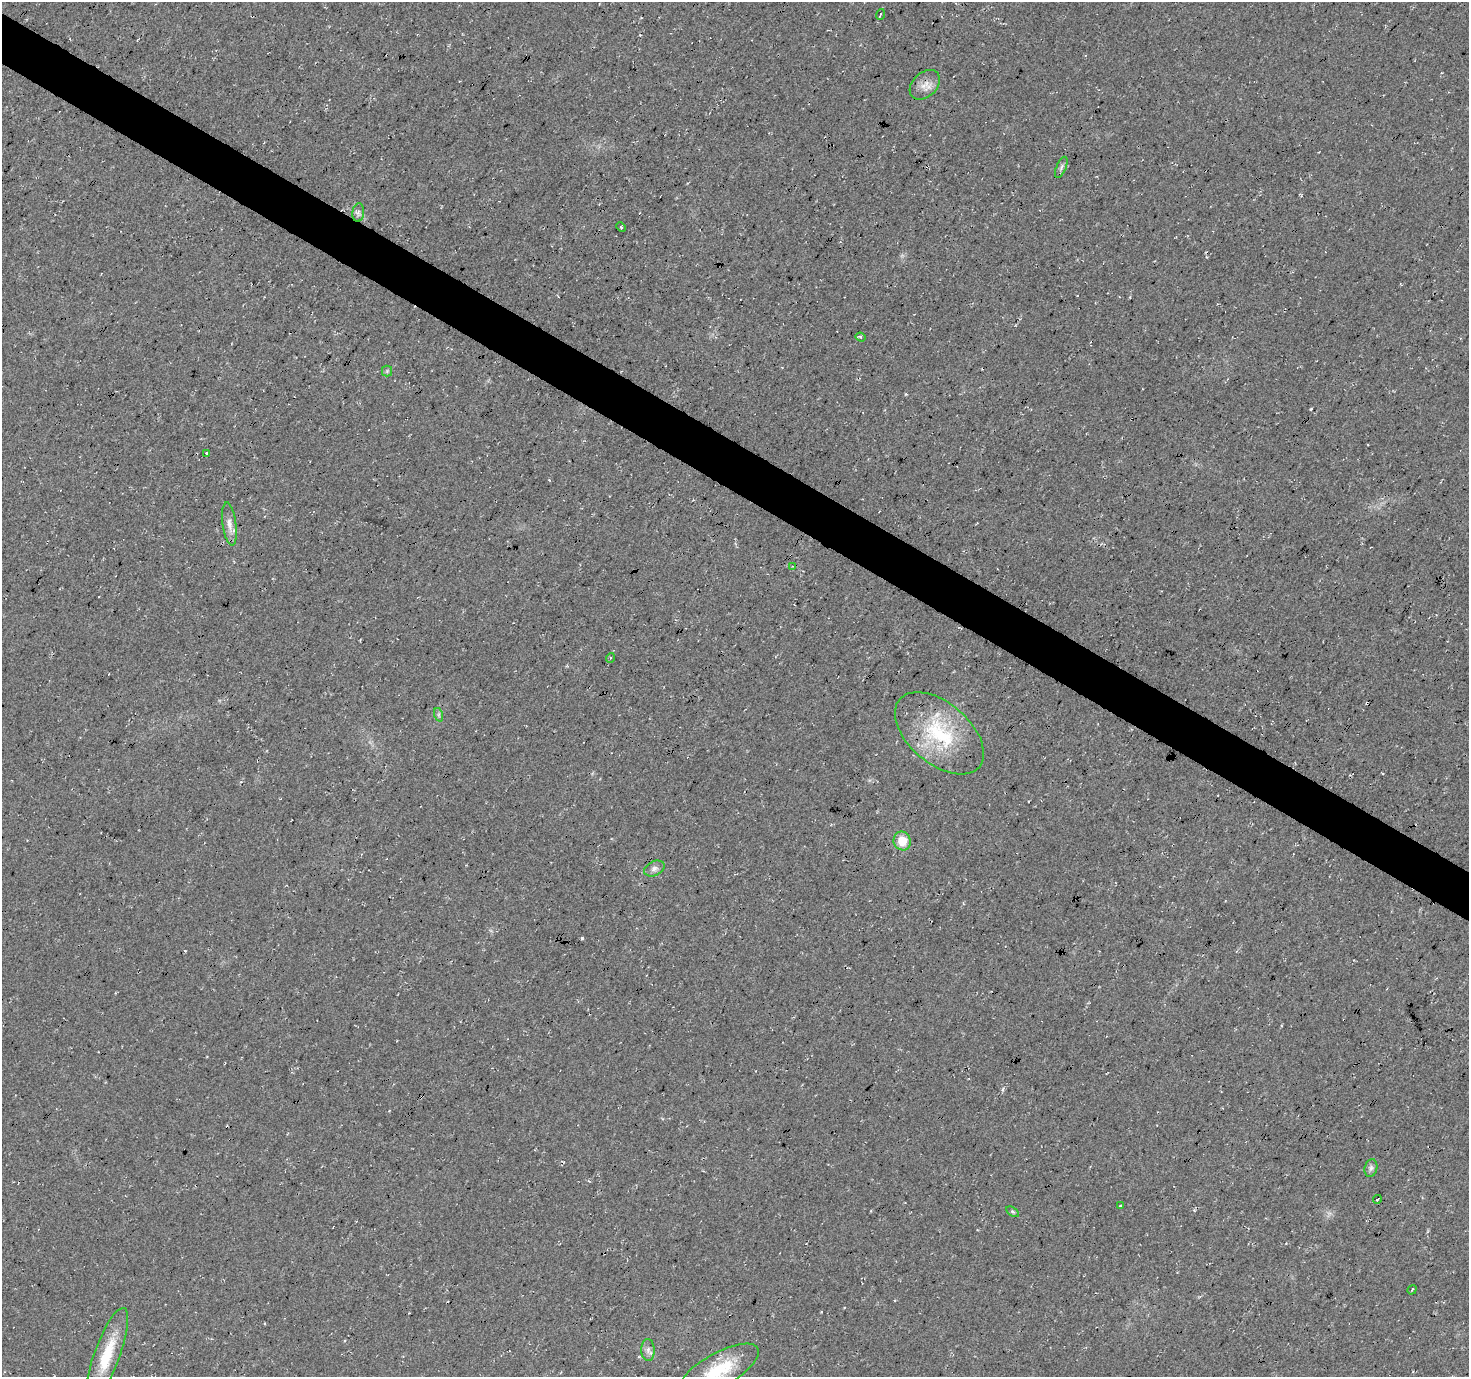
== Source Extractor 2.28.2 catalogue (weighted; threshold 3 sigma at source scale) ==
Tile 11 of 4 x 4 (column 3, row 3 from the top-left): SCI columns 2945-4411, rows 1639-3013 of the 5880 x 5952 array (HDU 1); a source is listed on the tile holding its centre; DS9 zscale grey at full resolution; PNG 1471 x 1379 px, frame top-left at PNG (2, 2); each listed source drawn as its Kron ellipse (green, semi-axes under 4 px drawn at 4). Shown black and unused: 4% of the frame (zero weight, under 3 of 4 exposures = <1% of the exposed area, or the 3 px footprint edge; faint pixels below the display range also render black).
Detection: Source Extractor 2.28.2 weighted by HDU 2 'WHT'; one run over the whole footprint, this tile lists its part. Background 0.0149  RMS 0.005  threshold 0.0226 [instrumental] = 3 sigma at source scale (4.5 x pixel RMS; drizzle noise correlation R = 1.50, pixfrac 1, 0.0396/0.0396 arcsec/px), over >= 5 px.
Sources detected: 24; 1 cosmic-ray / hot-pixel residue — neither listed nor drawn; the other 23 listed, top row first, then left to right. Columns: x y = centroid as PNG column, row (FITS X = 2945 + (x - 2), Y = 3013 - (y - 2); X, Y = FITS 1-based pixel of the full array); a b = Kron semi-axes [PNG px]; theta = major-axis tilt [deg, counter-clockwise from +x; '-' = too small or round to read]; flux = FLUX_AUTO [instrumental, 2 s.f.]
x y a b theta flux
880 14 5 2 - 0.64
925 85 17 12 43 5.1
1061 167 11 5 67 1.3
358 213 9 6 83 1.7
621 227 5 3 - 0.46
861 337 5 4 - 1
387 371 5 5 - 0.81
206 453 3 3 - 1.6
229 524 21 7 -83 4.1
793 566 3 2 - 0.62
610 658 5 3 - 0.45
439 715 7 4 -72 0.92
939 733 52 30 -41 40
902 841 9 8 - 8
654 868 11 7 26 2.1
1371 1168 9 6 75 1.6
1377 1199 4 3 - 1.9
1120 1206 3 3 - 0.54
1013 1212 7 4 -31 0.77
1412 1290 5 2 - 0.57
648 1350 11 6 -88 2.2
107 1355 50 12 70 20
719 1370 45 17 29 24
Isophote crosses this tile's border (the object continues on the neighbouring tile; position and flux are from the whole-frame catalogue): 1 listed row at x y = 719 1370